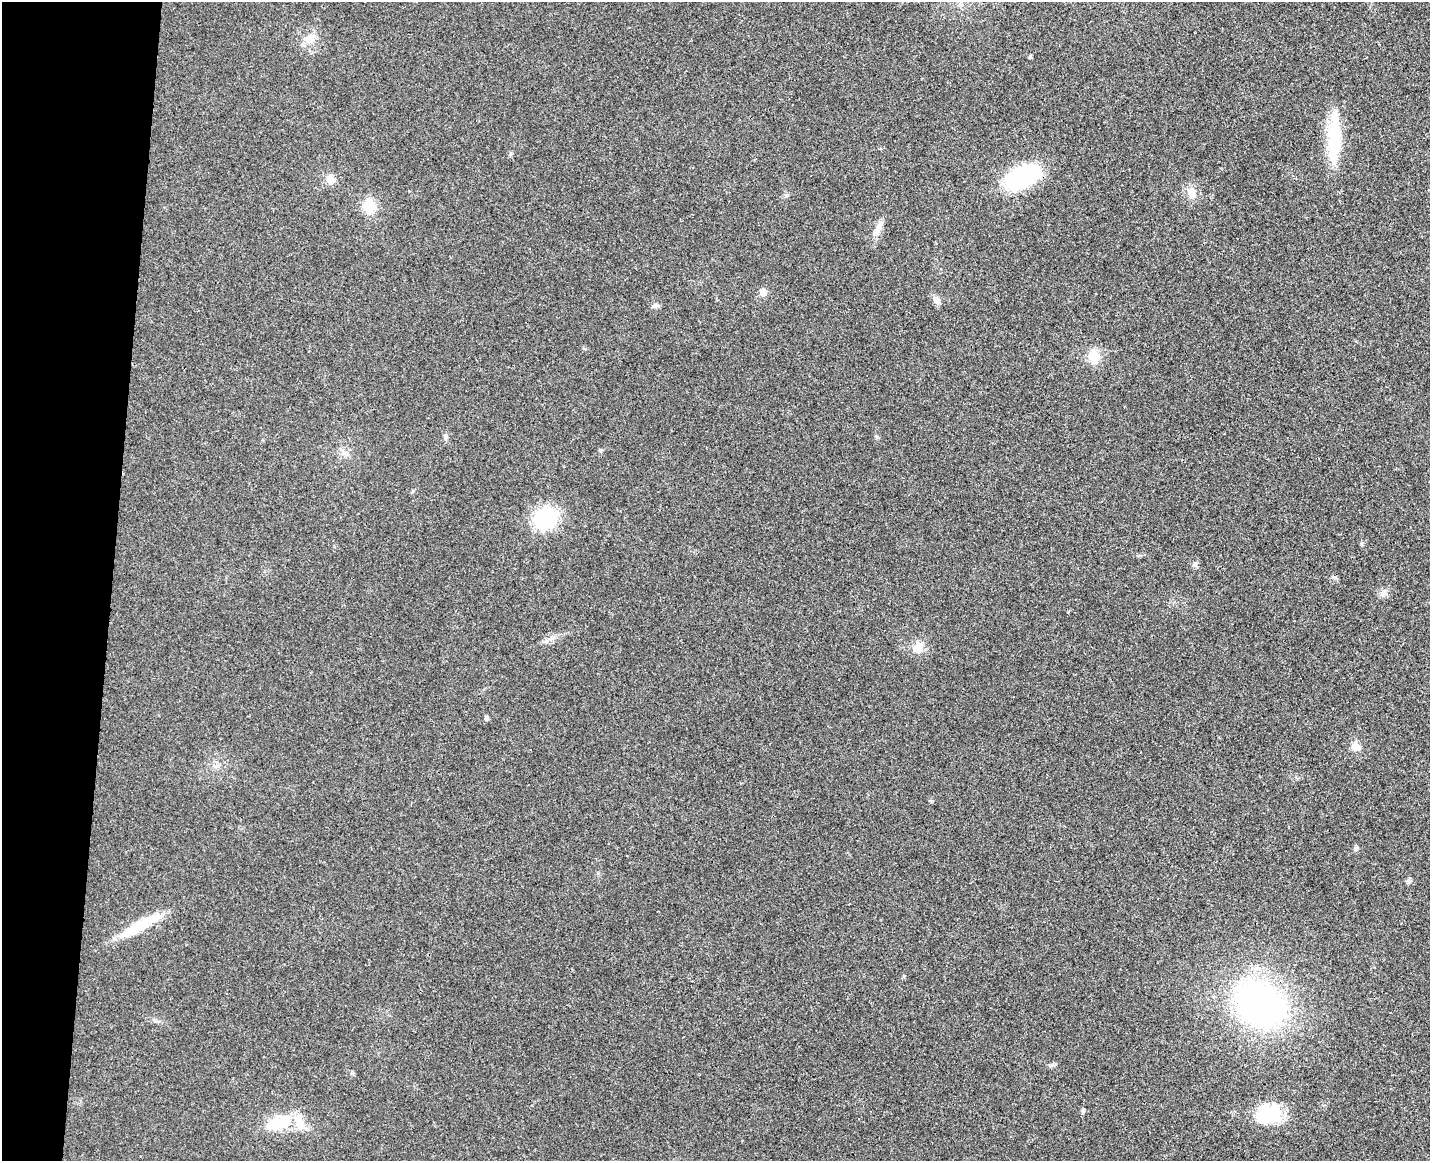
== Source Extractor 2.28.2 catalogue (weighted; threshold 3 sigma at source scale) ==
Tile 7 of 3 x 4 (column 1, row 3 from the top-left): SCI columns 169-1596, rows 1172-2330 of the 4732 x 4672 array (HDU 1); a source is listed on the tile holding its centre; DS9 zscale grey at full resolution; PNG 1432 x 1163 px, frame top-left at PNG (2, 2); no overlay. Shown black and unused: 8% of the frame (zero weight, under 3 of 4 exposures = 6% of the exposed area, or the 3 px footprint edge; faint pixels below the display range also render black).
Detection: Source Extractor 2.28.2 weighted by HDU 2 'WHT'; one run over the whole footprint, this tile lists its part. Background 0.0215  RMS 0.0063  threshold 0.0286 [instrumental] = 3 sigma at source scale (4.5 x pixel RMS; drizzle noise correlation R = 1.50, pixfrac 1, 0.05/0.05 arcsec/px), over >= 5 px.
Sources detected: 29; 2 inside a brighter object's white glare — not listed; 1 inside a brighter listed object's ellipse — not listed separately; the other 26 listed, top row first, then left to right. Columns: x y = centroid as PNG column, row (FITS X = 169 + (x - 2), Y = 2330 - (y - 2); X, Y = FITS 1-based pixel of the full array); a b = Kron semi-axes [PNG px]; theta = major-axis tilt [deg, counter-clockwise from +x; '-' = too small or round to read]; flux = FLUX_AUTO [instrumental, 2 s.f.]
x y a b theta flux
309 39 13 10 36 6.7
1030 57 4 4 - 1.1
1334 140 50 15 87 35
1022 177 32 18 27 59
330 180 9 8 - 6.2
1191 192 15 10 -73 5.5
369 206 8 8 - 20
879 227 16 8 62 4.5
763 292 7 7 - 3.8
936 300 12 8 -51 3.2
655 305 9 6 19 2.2
1093 357 12 11 - 11
445 436 9 4 -90 1.3
545 518 20 17 33 42
1194 564 9 6 51 1.5
1383 593 10 8 32 3
545 641 10 4 18 1.9
918 647 13 11 56 7.8
486 718 5 5 - 1.3
1355 747 7 6 - 8.5
1356 848 6 5 - 1
141 925 49 11 28 26
1260 1005 46 36 -32 190
1083 1111 6 5 - 1
1271 1114 29 24 -28 23
281 1122 32 16 12 22
Unlisted compact peaks at least as high as the median listed source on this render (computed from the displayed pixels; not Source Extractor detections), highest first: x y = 1361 544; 600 450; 1409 881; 1050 1065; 877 437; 511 153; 787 195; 904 976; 352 1073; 413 491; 585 349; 931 801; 1068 612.